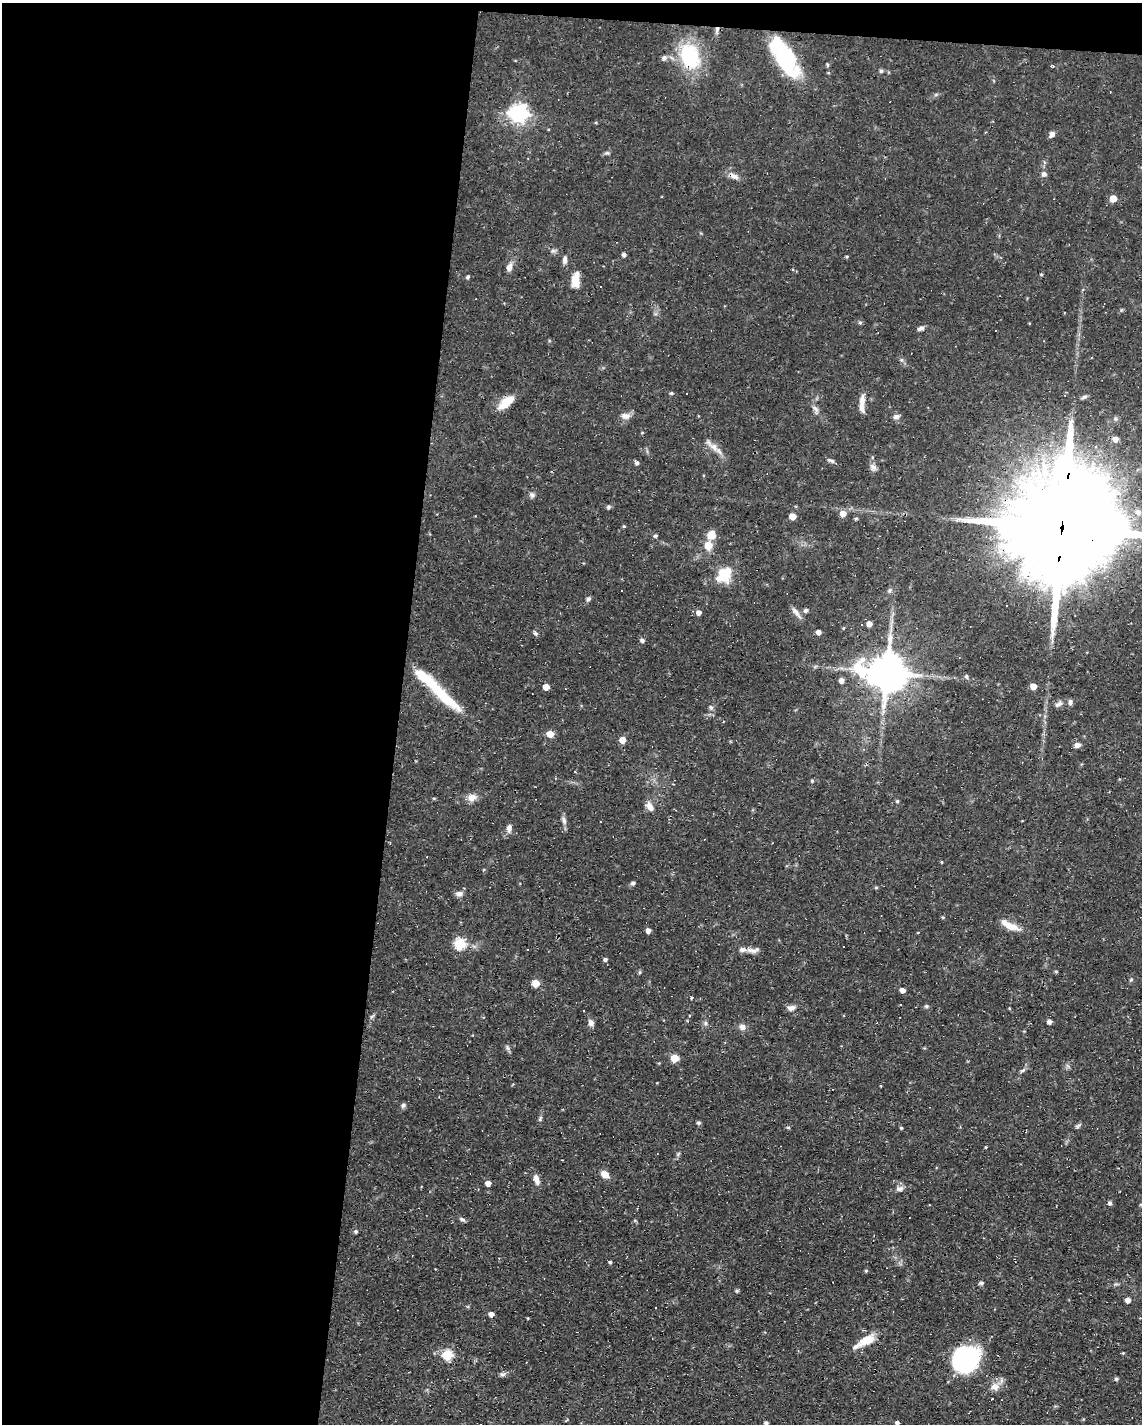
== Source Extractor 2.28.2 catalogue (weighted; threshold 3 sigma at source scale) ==
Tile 1 of 4 x 3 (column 1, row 1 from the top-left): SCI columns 1-1140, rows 3059-4480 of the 4561 x 4584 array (HDU 1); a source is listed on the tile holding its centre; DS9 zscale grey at full resolution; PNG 1144 x 1426 px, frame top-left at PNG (2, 3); no overlay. Shown black and unused: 36% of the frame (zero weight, under 3 of 4 exposures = <1% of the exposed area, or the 3 px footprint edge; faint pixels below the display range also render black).
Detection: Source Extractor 2.28.2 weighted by HDU 2 'WHT'; one run over the whole footprint, this tile lists its part. Background 0.0541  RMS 0.0032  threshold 0.0144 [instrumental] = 3 sigma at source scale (4.5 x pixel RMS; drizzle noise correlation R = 1.50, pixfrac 1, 0.05/0.05 arcsec/px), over >= 5 px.
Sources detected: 157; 3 inside a brighter object's white glare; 14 cosmic-ray / hot-pixel residue — not listed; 3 inside a brighter listed object's ellipse — not listed separately; the other 137 listed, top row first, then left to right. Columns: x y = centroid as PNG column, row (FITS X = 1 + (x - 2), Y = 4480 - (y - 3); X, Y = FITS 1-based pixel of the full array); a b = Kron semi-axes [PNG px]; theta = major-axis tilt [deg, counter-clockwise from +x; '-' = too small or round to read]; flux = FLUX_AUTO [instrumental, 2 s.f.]
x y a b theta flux
717 30 10 4 82 0.93
690 56 26 18 -73 24
664 58 8 6 50 0.97
785 62 45 17 -51 24
827 65 6 4 -71 0.41
1052 66 5 4 - 0.4
881 71 5 5 - 0.55
518 113 7 7 - 140
596 123 5 3 - 0.28
1052 134 7 5 49 1.5
607 153 7 5 1 0.61
1044 174 7 7 - 1
734 176 14 7 -27 1.9
1113 198 5 5 - 4.5
553 251 7 4 0 0.68
624 255 5 4 - 0.87
847 256 5 3 - 0.36
565 260 10 6 86 1.3
509 267 12 7 76 1.9
1041 274 4 3 - 0.37
468 277 5 4 - 0.61
576 280 19 9 85 4.5
860 322 5 4 - 0.49
921 328 10 5 19 0.91
901 360 6 5 - 0.59
671 393 5 4 - 0.43
1084 397 8 5 23 0.78
862 400 15 8 86 2.3
506 402 22 9 39 5.4
815 409 10 6 -46 1.2
625 416 13 8 0 1.9
896 417 9 6 17 1
642 433 5 3 - 0.26
1115 439 6 6 - 2.5
714 447 15 9 -52 2.7
831 460 10 4 -18 0.74
637 463 5 5 - 0.88
873 467 10 7 -44 1.3
532 495 8 7 - 0.91
608 507 6 5 - 0.57
1138 512 7 7 - 1.7
843 514 6 6 - 3.2
792 516 5 5 - 4.8
856 518 5 3 - 0.36
1062 525 60 24 83 16000
624 526 4 4 - 0.34
711 535 8 8 - 4.1
655 536 5 4 - 0.59
708 545 10 9 - 4
724 575 21 15 53 8.5
889 590 8 5 45 0.62
588 599 7 5 60 0.76
806 610 7 5 46 0.71
796 612 18 6 -52 1.6
699 613 5 5 - 1.6
869 624 5 5 - 2.5
843 628 5 3 - 0.26
818 632 4 4 - 1.6
536 634 7 4 89 0.62
642 640 6 5 - 0.74
887 672 12 11 - 1100
966 676 6 5 - 0.57
841 681 5 5 - 1.9
1033 686 5 5 - 3.4
546 687 5 5 - 3.3
443 695 56 12 -43 15
1070 702 7 5 90 0.9
711 708 7 5 -58 0.76
550 734 5 5 - 4.9
622 740 5 5 - 3.5
1077 745 7 6 - 1.4
812 781 4 4 - 0.45
472 797 8 8 - 3
897 801 4 4 - 0.45
650 806 13 8 -57 2
676 810 3 2 - 0.21
564 820 11 6 -75 1.3
509 828 10 6 85 1.6
427 857 3 2 - 0.21
942 862 3 3 - 0.31
633 883 5 5 - 0.76
876 888 5 3 - 0.36
459 894 9 7 3 1.4
1009 925 23 7 -27 4.8
648 930 5 4 - 1.6
460 944 6 5 - 23
753 950 18 7 2 1.8
605 959 4 4 - 0.84
1056 971 4 4 - 0.35
640 972 6 4 89 0.4
1131 979 5 4 - 0.39
536 983 5 5 - 5.8
902 990 4 4 - 1.9
926 1006 6 4 19 0.51
791 1008 11 7 14 1.5
1009 1008 4 3 - 0.29
372 1016 7 4 20 0.48
1049 1022 5 4 - 1.3
591 1023 9 7 -59 1.2
705 1023 7 4 -90 0.62
742 1027 9 8 - 1.5
507 1048 7 5 -69 0.75
674 1058 5 5 - 7.4
403 1105 7 6 - 0.71
540 1119 8 5 64 0.6
699 1123 5 4 - 0.63
1078 1126 9 4 34 0.62
788 1127 4 4 - 0.45
901 1128 4 3 - 0.37
986 1147 4 3 - 0.28
678 1154 6 4 47 0.47
605 1174 8 6 -39 3.2
536 1179 13 6 -70 2.1
488 1183 5 4 - 2.3
900 1189 11 6 18 1.3
1110 1203 5 4 - 0.87
1141 1205 4 4 - 0.35
462 1219 9 4 -24 0.7
356 1231 5 5 - 0.59
610 1262 4 3 - 0.56
866 1271 4 4 - 0.38
981 1283 5 4 - 0.74
737 1291 5 4 - 0.45
1128 1300 4 4 - 2.3
655 1307 3 3 - 5.9
491 1314 4 4 - 1.7
528 1318 4 2 - 0.22
867 1340 21 9 28 6.5
1123 1353 4 4 - 0.3
447 1355 6 5 - 20
965 1358 24 22 49 44
502 1374 7 6 - 0.94
1116 1378 4 4 - 0.68
995 1387 16 8 5 2.4
992 1398 3 2 - 0.31
766 1423 4 4 - 0.84
897 1423 4 4 - 1
Overlapping masked pixels (flux is a lower limit): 4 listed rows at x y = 717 30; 690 56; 1062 525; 887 672
Isophote crosses this tile's border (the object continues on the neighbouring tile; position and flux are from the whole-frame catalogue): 4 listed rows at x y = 1062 525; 1141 1205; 766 1423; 897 1423